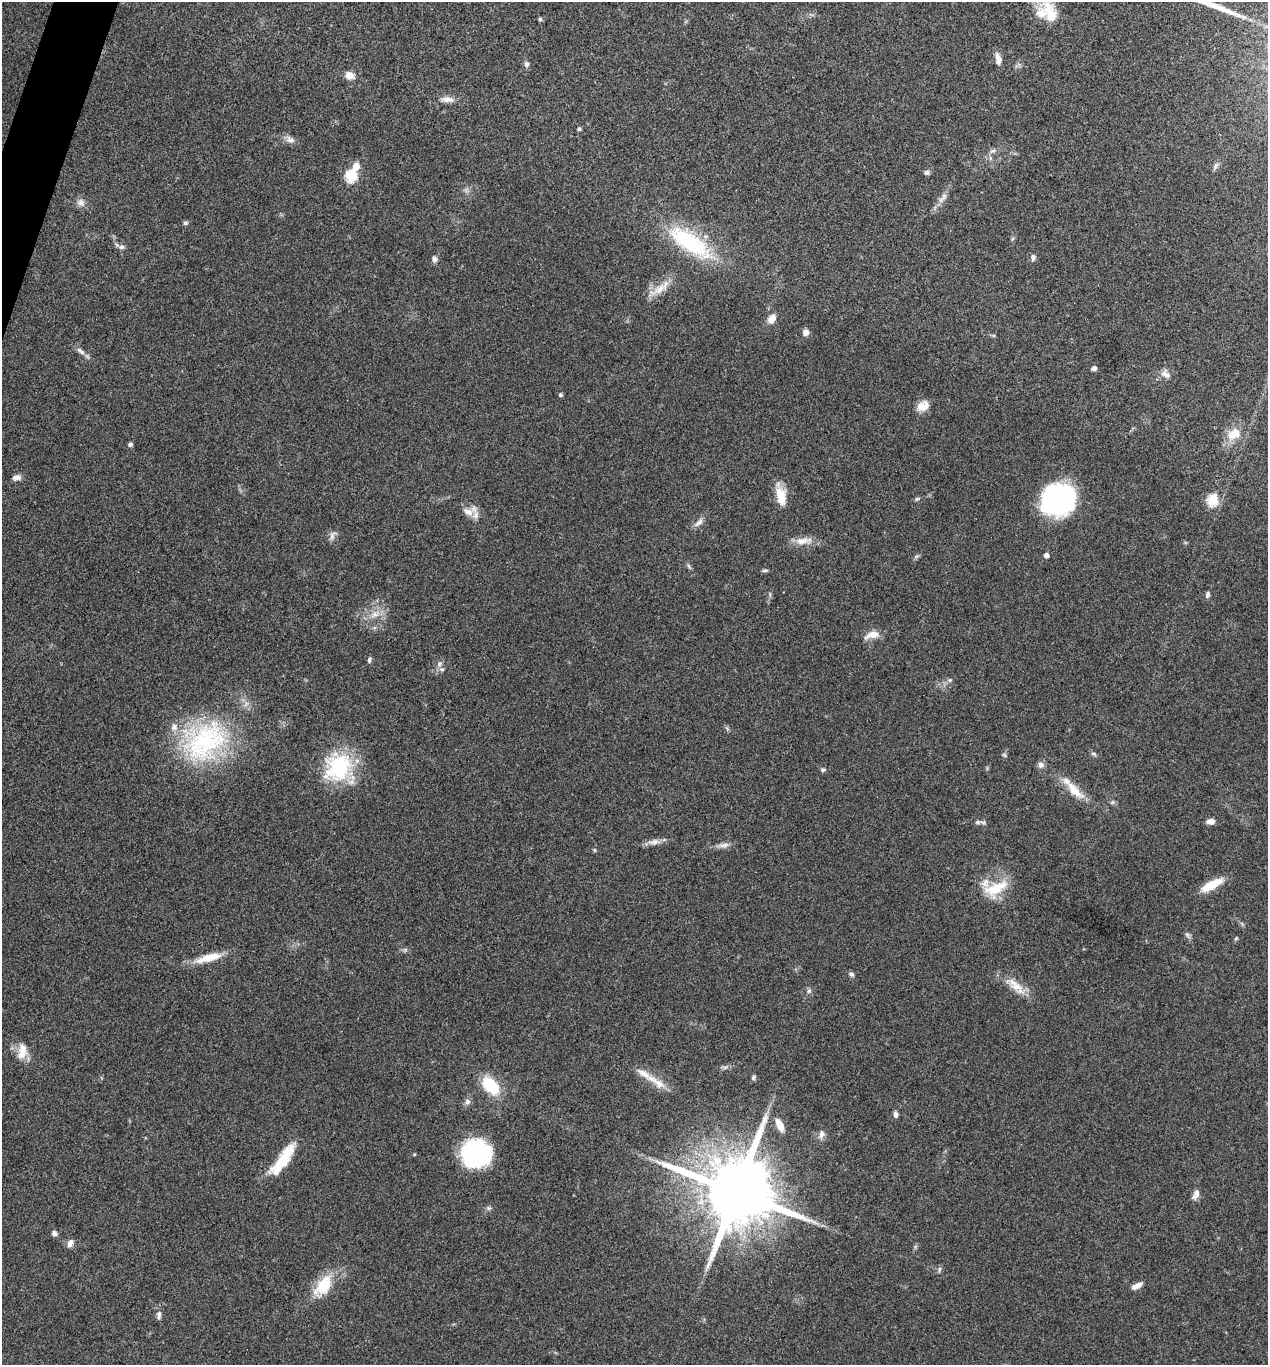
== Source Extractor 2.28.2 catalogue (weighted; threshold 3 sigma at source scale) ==
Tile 11 of 4 x 4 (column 3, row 3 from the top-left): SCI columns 2671-3936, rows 1369-2731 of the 5470 x 5459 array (HDU 1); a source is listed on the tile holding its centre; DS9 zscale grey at full resolution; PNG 1270 x 1367 px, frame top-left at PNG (2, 2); no overlay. Shown black and unused: <1% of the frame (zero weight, under 3 of 4 exposures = <1% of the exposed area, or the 3 px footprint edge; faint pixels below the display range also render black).
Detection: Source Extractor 2.28.2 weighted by HDU 2 'WHT'; one run over the whole footprint, this tile lists its part. Background 0.0608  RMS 0.0055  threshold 0.0247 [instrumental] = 3 sigma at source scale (4.5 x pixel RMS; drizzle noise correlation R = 1.50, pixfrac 1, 0.05/0.05 arcsec/px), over >= 5 px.
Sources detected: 93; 1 too faint to see at this stretch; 1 long thin detection or spike segment (spike, bleed or trail) — not listed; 5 inside a brighter listed object's ellipse — not listed separately; the other 86 listed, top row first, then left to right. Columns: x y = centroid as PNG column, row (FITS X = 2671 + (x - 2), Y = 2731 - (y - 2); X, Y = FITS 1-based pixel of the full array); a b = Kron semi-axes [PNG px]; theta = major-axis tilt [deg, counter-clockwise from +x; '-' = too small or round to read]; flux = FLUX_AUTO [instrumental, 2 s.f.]
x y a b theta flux
1050 13 35 18 -66 17
540 19 5 5 - 0.86
998 59 14 7 -82 3.7
527 64 8 7 - 1.5
349 75 10 8 -26 4.8
447 99 18 8 -3 4.1
579 129 4 4 - 1.1
290 139 13 8 -28 3
993 151 9 5 26 1.6
356 166 6 5 - 8.6
1216 166 11 5 56 1.6
927 173 7 6 - 1.4
351 176 6 6 - 49
944 196 10 6 80 2.3
81 202 12 10 -28 3
185 223 7 5 15 1
690 242 67 23 -34 48
122 247 8 6 4 1.5
1033 257 9 6 88 1.9
434 259 8 7 - 1.9
659 289 22 11 38 8.4
771 319 9 6 59 5.9
806 332 7 7 - 2.8
82 352 10 6 -32 2
1094 368 6 5 - 1.7
1165 374 13 9 -35 3.6
560 395 4 4 - 1.1
921 406 17 11 56 5.5
1234 434 19 14 29 9.7
130 444 5 4 - 1.4
16 477 12 6 4 2.5
781 496 22 10 -81 11
917 499 6 5 - 0.91
1058 499 29 25 28 100
1212 500 6 5 - 46
468 512 19 10 -22 5.6
699 522 16 6 43 2.8
332 536 13 7 66 2.4
803 541 25 9 6 6.5
1046 555 5 4 - 2.6
916 556 8 4 19 0.95
765 570 9 4 5 0.94
1207 594 8 5 73 1.3
375 615 13 8 19 4.7
872 635 20 8 16 5.8
369 660 7 5 73 1.3
442 669 7 5 -20 1.6
950 680 6 5 - 1.1
205 741 65 50 38 83
1094 754 9 4 -30 1
1004 755 6 4 -31 0.83
1041 765 8 8 - 2.4
338 767 37 30 55 43
823 770 6 5 - 0.95
1074 790 33 11 -44 11
1210 821 8 6 2 3.4
978 822 7 5 15 1.4
654 842 18 7 5 3.7
724 845 16 6 6 3
594 850 6 3 -71 0.6
1212 885 27 9 29 12
996 888 36 16 25 16
1236 938 5 4 - 0.62
405 950 7 4 19 1
208 958 35 9 15 11
851 974 8 6 -24 1.3
1016 986 32 12 -43 9.4
809 991 7 6 - 1.4
22 1054 16 14 67 6.9
753 1077 7 5 53 1
656 1082 37 9 -34 8.7
490 1085 20 12 -46 23
468 1101 8 7 - 2.1
895 1114 7 5 -83 1.9
780 1125 16 7 -63 5.7
822 1134 12 7 75 2.6
476 1153 25 24 - 73
283 1159 43 11 54 21
737 1192 20 18 -23 7100
1196 1194 14 7 66 2.9
54 1233 6 5 - 2
70 1243 10 6 68 2.5
939 1269 8 5 82 1.1
324 1285 31 17 58 18
1137 1286 12 6 26 3.4
159 1315 13 6 90 2.2